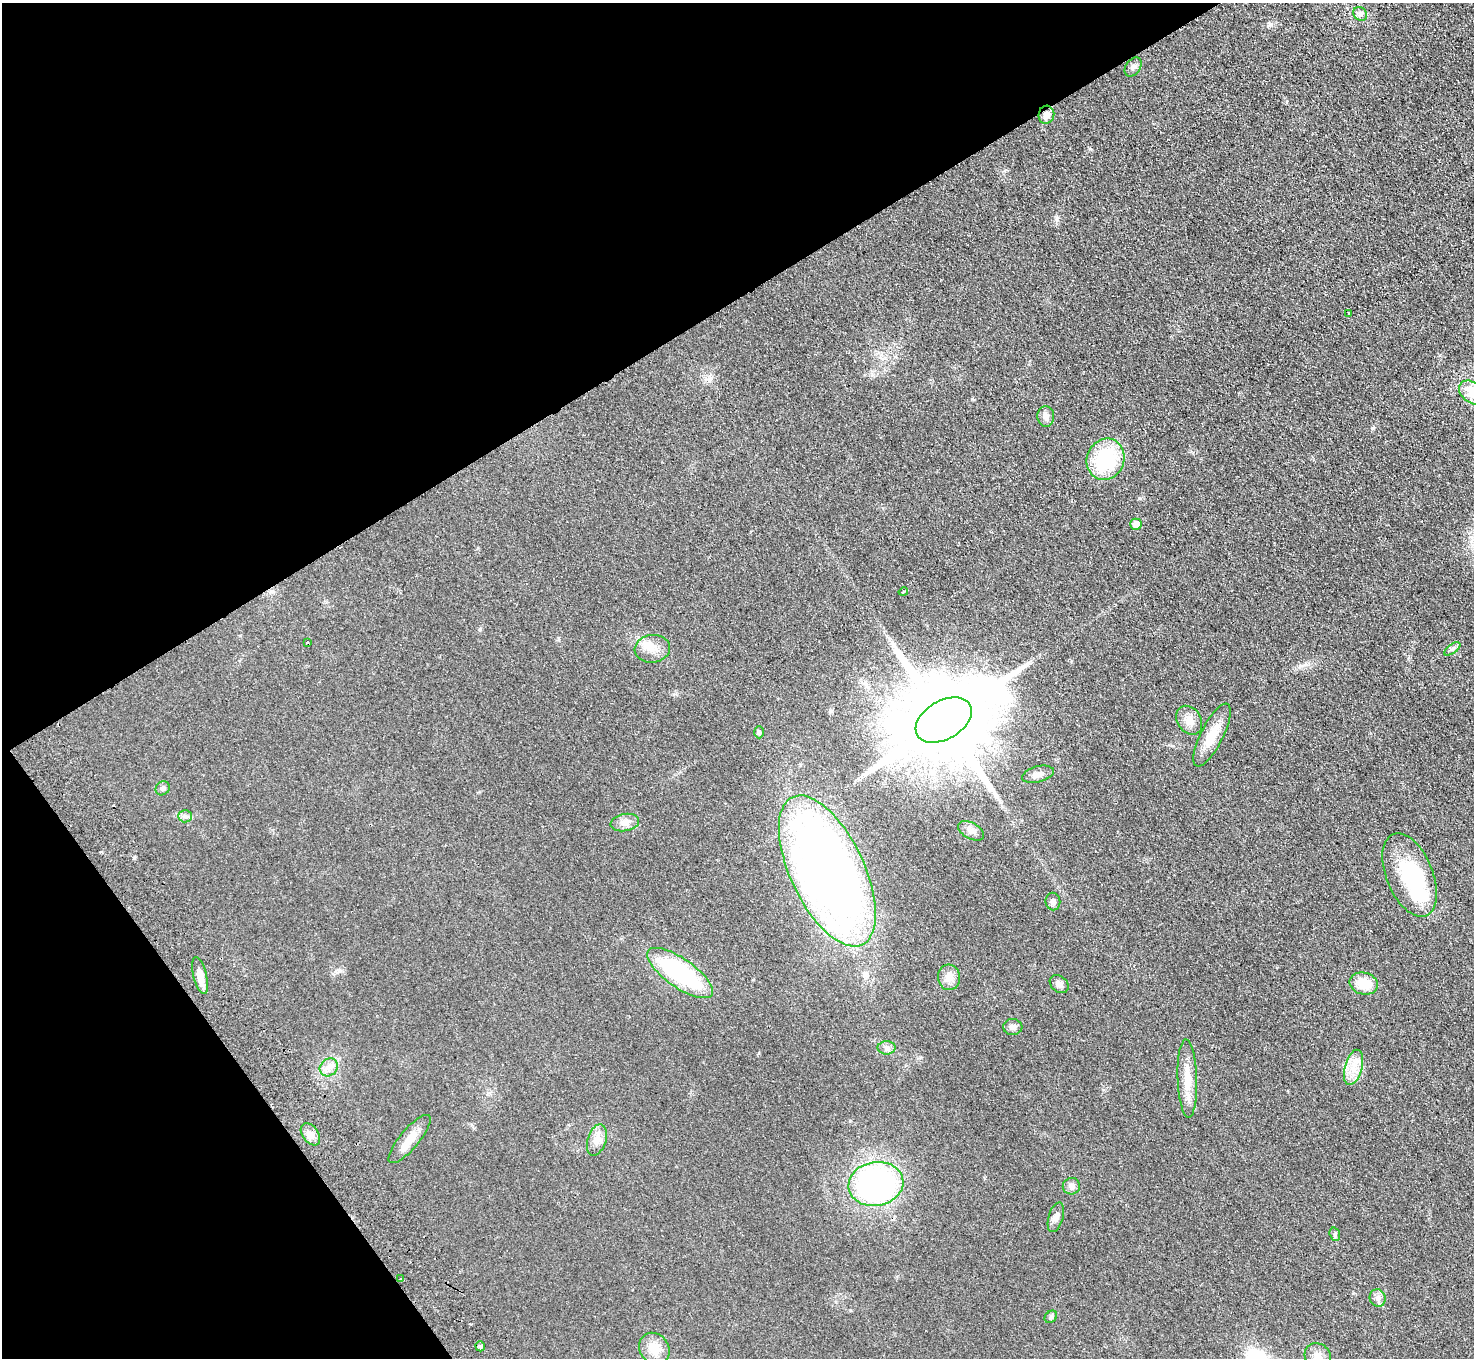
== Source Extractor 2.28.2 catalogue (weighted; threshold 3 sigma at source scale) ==
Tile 5 of 4 x 4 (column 1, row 2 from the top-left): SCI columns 50-1521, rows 2907-4262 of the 5984 x 5950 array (HDU 1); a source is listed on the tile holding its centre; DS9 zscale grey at full resolution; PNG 1476 x 1360 px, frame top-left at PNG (2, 3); each listed source drawn as its Kron ellipse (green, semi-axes under 4 px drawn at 4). Shown black and unused: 30% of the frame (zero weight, under 2 of 3 exposures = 3% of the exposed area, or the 3 px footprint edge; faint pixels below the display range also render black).
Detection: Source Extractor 2.28.2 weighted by HDU 2 'WHT'; one run over the whole footprint, this tile lists its part. Background 0.0733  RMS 0.01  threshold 0.0457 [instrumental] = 3 sigma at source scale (4.5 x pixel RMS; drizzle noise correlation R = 1.50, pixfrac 1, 0.05/0.05 arcsec/px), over >= 5 px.
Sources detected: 50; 2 inside a brighter object's white glare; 1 cosmic-ray / hot-pixel residue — neither listed nor drawn; the other 47 listed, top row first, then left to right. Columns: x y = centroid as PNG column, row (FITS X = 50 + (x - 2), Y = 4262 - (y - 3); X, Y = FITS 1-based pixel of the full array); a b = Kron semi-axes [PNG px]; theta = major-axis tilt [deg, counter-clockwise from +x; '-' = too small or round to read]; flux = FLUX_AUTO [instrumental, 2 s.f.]
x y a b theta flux
1360 14 7 6 - 2.9
1133 67 10 7 53 3.2
1046 115 9 8 - 7.1
1348 313 3 2 - 1.7
1472 393 15 10 -35 19
1046 416 10 8 -84 5
1105 459 21 18 68 65
1136 524 6 5 - 13
903 592 5 3 - 5.2
307 643 3 2 - 1.1
652 649 18 14 7 13
1452 649 9 4 35 2.6
944 720 30 19 31 22000
1189 720 15 12 -56 8.8
759 732 6 5 - 1.7
1212 735 35 11 63 22
1038 774 16 8 15 5.6
163 788 7 6 - 2.5
185 816 6 6 - 2.6
625 822 14 8 10 6.4
971 831 14 8 -28 5
827 871 82 37 -65 750
1410 875 44 23 -68 62
1053 902 9 7 -82 3.5
680 973 39 14 -35 110
200 976 19 6 -76 11
949 977 13 11 -84 8.2
1059 984 10 7 -41 4.9
1364 984 14 11 -14 20
1013 1027 9 8 - 4.1
887 1048 9 6 1 3.5
329 1067 9 8 - 5.9
1353 1067 18 8 75 12
1187 1079 39 9 -88 19
310 1134 12 8 -54 6.6
410 1139 30 9 50 14
597 1140 16 9 73 8.6
876 1184 27 22 10 240
1071 1186 9 8 - 4.7
1056 1217 15 7 74 4.9
1335 1234 7 5 -72 1.9
401 1279 3 3 - 1.1
1378 1298 9 8 - 4.3
1051 1317 7 5 44 2
480 1346 5 4 - 2.1
654 1348 17 14 -49 16
1318 1356 13 12 - 7.7
Overlapping masked pixels (flux is a lower limit): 1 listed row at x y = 1046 115
Isophote crosses this tile's border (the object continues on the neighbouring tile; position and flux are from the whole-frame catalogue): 1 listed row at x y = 1472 393
Unlisted compact peaks at least as high as the median listed source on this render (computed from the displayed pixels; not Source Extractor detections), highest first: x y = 972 399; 1372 428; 1090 149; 480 629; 1057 219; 134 858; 1270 24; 759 1053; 1139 498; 831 711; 850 1121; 339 970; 1004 171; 1353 1293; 1408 659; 673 694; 558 638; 709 380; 101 852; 471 1324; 1439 355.